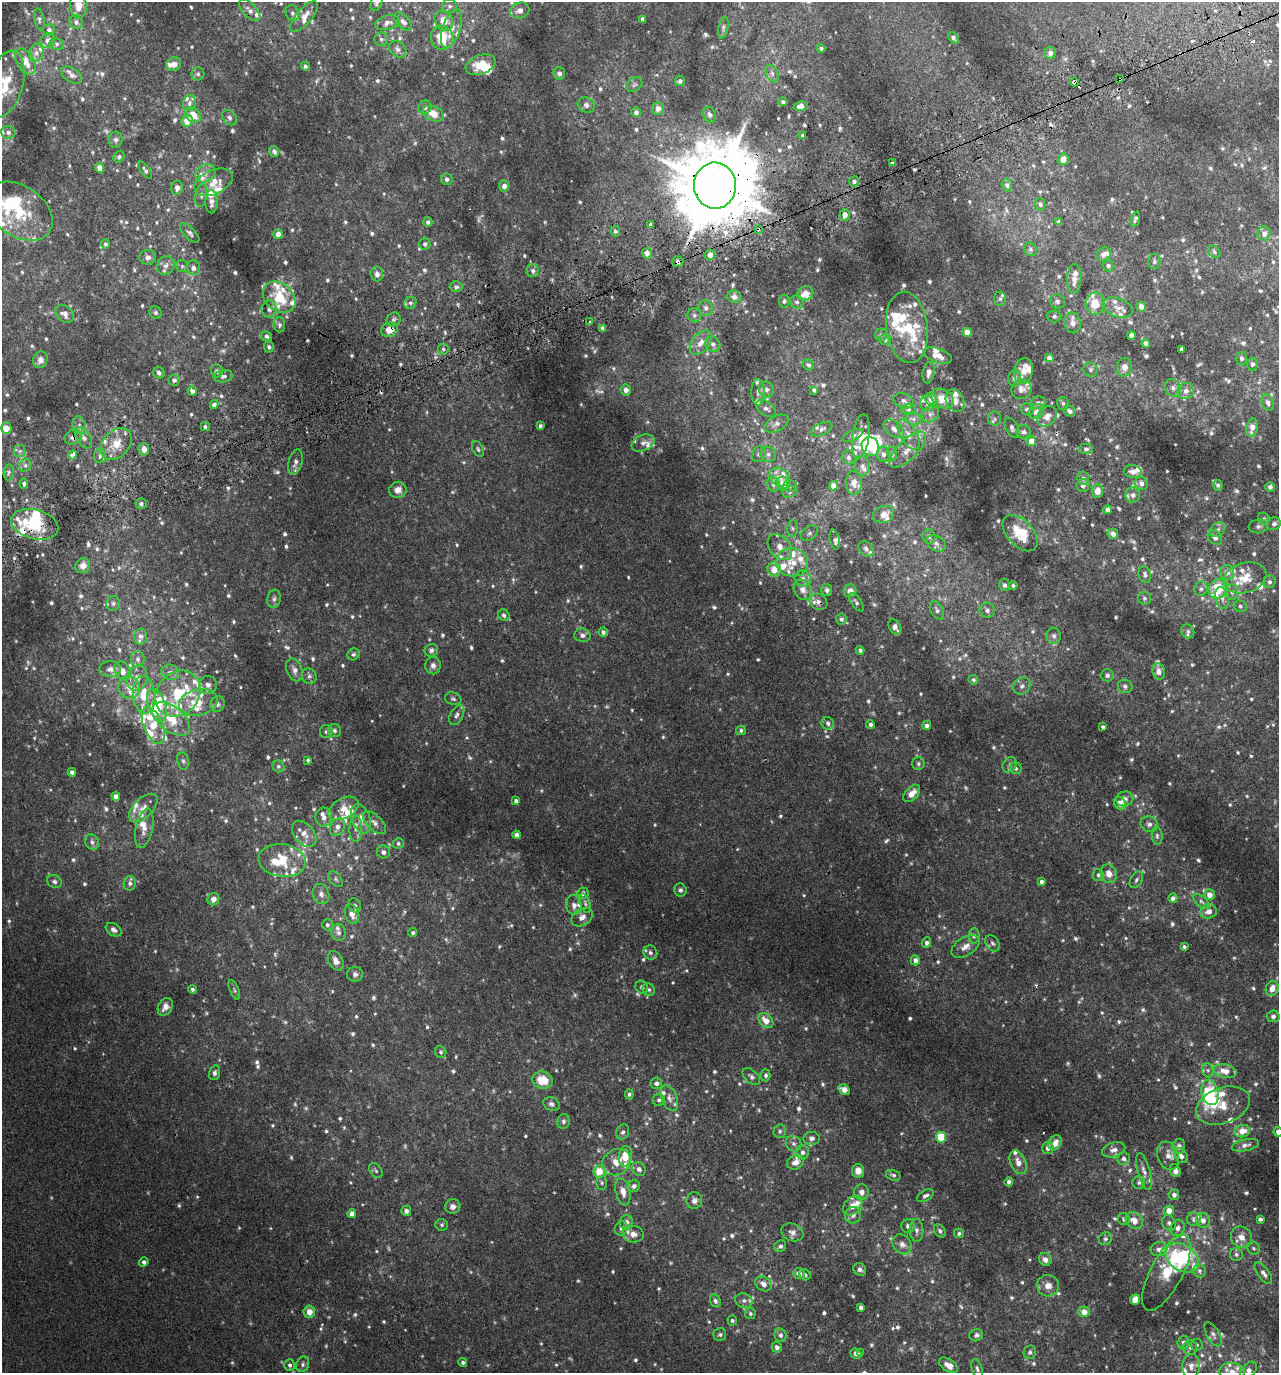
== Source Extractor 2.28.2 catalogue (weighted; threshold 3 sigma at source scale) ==
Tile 10 of 4 x 4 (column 2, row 3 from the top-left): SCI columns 1455-2731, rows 1422-2792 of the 5407 x 5580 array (HDU 1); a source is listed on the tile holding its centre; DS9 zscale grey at full resolution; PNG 1281 x 1375 px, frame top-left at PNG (2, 2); each listed source drawn as its Kron ellipse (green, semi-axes under 4 px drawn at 4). Shown black and unused: <1% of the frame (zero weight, under 2 of 3 exposures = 3% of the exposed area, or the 3 px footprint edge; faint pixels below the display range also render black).
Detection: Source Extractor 2.28.2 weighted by HDU 2 'WHT'; one run over the whole footprint, this tile lists its part. Background 0.0208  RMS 0.0078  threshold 0.0349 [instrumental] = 3 sigma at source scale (4.5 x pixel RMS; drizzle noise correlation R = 1.50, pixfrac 1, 0.0396/0.0396 arcsec/px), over >= 5 px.
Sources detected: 1181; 47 too faint to see at this stretch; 8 inside a brighter object's white glare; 8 cosmic-ray / hot-pixel residue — neither listed nor drawn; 138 inside a brighter listed object's ellipse — not listed separately; of the other 980, all 500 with FLUX_AUTO >= 1.59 (the completeness limit of this list) listed and drawn (480 fainter detections not listed), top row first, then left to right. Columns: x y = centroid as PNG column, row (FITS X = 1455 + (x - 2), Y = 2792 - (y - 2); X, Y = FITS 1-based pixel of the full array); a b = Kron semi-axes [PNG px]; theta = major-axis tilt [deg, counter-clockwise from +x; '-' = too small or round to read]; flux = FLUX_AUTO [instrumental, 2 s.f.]
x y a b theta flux
376 2 9 5 73 2
78 6 13 8 -85 10
449 6 7 7 - 2.2
250 10 13 6 -46 4
520 10 10 8 16 4.1
292 13 8 6 -66 2.5
304 16 19 8 49 7.4
39 19 11 5 -78 1.9
643 19 4 3 - 2.5
444 21 10 8 -54 10
76 22 7 6 - 2.7
403 22 11 6 -46 3.7
387 23 12 7 15 3.9
723 27 11 5 80 2.1
452 28 20 9 70 8
49 30 6 6 - 2.3
442 38 12 11 - 24
953 38 6 4 -56 2.7
381 39 7 7 - 2
48 40 8 6 52 4.1
57 44 7 5 -14 2
821 48 4 4 - 1.6
398 49 9 7 -39 3.2
36 53 9 7 72 4.3
1050 53 6 5 - 3.9
26 62 14 8 -61 11
174 64 8 6 28 4.7
481 65 15 9 20 18
305 66 4 4 - 1.8
559 73 6 5 - 3.4
198 74 6 6 - 1.9
772 74 9 6 -63 2.7
72 75 11 7 -33 3.8
1119 79 4 3 - 6.8
680 81 5 5 - 2.1
1074 82 4 4 - 19
5 84 34 17 74 27
634 85 8 6 36 2.1
783 102 4 4 - 2
189 103 8 6 75 2.6
586 105 9 7 -27 3.3
801 106 7 4 9 4.2
425 107 7 6 - 2.4
658 108 6 6 - 4.1
636 112 5 4 - 3
433 114 11 7 -22 11
193 115 9 6 -43 12
710 115 8 6 -68 2.5
229 118 8 6 -46 2.2
187 121 6 5 - 11
8 132 7 6 - 2.6
802 136 3 3 - 1.7
116 140 8 6 74 2.4
274 151 6 5 - 2.4
119 157 6 5 - 1.7
1063 159 6 5 - 7.3
892 163 4 3 - 1.9
100 168 5 4 - 6.7
145 170 10 4 -54 1.9
205 173 10 8 35 5.2
447 179 6 5 - 2.3
854 181 5 5 - 2.2
214 182 20 12 25 12
1007 185 6 5 - 2
504 186 5 5 - 4.1
715 186 23 21 -88 8900
177 188 7 6 - 4.1
201 195 11 6 82 2.7
211 202 11 6 -90 4
1040 204 6 5 - 2
19 211 37 25 -34 43
845 215 6 5 - 5.7
1135 219 8 4 75 1.8
428 222 5 4 - 2.2
1059 222 4 3 - 2.3
650 224 3 3 - 4.7
758 229 4 3 - 3.3
615 231 5 5 - 1.8
190 233 12 5 -44 2.5
1264 233 7 6 - 3.9
278 234 5 4 - 5.1
105 244 4 4 - 1.6
425 244 6 6 - 2
1030 249 7 6 - 2.1
1214 252 7 5 -49 1.6
647 253 5 5 - 5.3
1104 254 8 6 42 4.2
710 255 5 5 - 6.5
148 257 8 7 - 3.5
678 261 5 5 - 2.3
1154 262 8 6 79 1.9
166 266 10 8 57 3.9
182 266 6 6 - 1.7
1108 266 6 5 - 1.9
193 268 7 6 - 3.5
533 271 6 6 - 2.3
377 274 7 6 - 3.2
1074 279 15 7 87 6.3
456 287 6 5 - 2.2
805 293 8 7 - 7.2
279 297 18 13 -41 22
734 297 7 6 - 4.4
1000 299 7 6 - 1.8
784 301 6 5 - 1.8
1057 301 7 7 - 2.2
797 302 7 6 - 1.9
410 303 6 6 - 1.8
1095 304 11 9 86 15
1141 307 5 5 - 5
706 308 8 7 - 3.2
1118 308 15 9 -19 5.5
269 309 8 7 - 2.8
155 313 6 6 - 1.7
65 314 10 7 -42 4.9
694 315 7 6 - 2.1
1054 316 7 6 - 2
394 319 7 6 - 1.9
590 322 3 3 - 3.2
1073 323 10 8 -78 4.7
279 325 7 6 - 1.8
907 327 36 21 -83 35
603 328 4 4 - 2.3
389 330 8 7 - 9.7
967 332 4 4 - 8.2
881 335 6 6 - 1.7
1131 335 4 4 - 4.4
266 336 6 5 - 1.8
885 339 6 5 - 2.3
701 343 14 8 53 7
1146 343 4 4 - 2.7
713 344 8 7 - 2.9
269 347 5 5 - 1.9
443 349 5 5 - 1.7
1182 349 4 3 - 3.1
938 355 15 7 -21 7.1
1049 358 4 4 - 4.3
1241 358 6 5 - 2
40 360 8 7 - 4
1252 364 6 5 - 2.3
808 365 6 5 - 1.9
1124 367 9 7 88 5.4
1091 369 7 7 - 2.3
217 371 6 6 - 2
1024 371 13 9 80 8.3
159 373 6 5 - 2.7
929 373 11 5 79 4.1
223 376 9 6 7 2.7
1015 378 9 6 87 2.8
174 380 6 5 - 2.3
1173 388 9 7 -55 3.2
1021 389 10 9 - 4.7
626 390 5 5 - 4.8
766 390 8 7 - 3.5
814 390 4 4 - 2.1
192 391 4 4 - 3.5
1186 391 8 8 - 4
758 392 13 6 -89 3.8
942 398 12 9 -34 11
931 399 6 6 - 6.2
903 401 10 7 -20 3.1
955 401 12 8 -63 7.3
1268 402 9 5 -72 2.5
1038 403 7 6 - 3.1
1063 403 6 5 - 1.8
927 404 8 7 - 2.9
214 405 4 4 - 3.8
766 409 11 6 -35 3.4
908 409 7 5 1 1.9
1027 410 6 6 - 2.8
1069 411 6 5 - 2.2
1036 412 8 7 - 4.2
930 414 9 7 36 3.3
1047 416 11 8 45 5.2
913 419 8 6 -21 2.4
995 419 7 6 - 2
777 424 13 7 28 4.3
79 425 9 6 -77 2.9
205 426 4 4 - 1.8
540 426 4 3 - 1.8
1252 427 9 5 78 6.5
6 428 6 5 - 9
1012 428 10 6 -65 2.9
822 429 11 6 26 2.6
894 429 12 7 -39 4.9
1023 432 7 6 - 2.4
853 435 11 5 25 2
909 435 16 8 -60 6.3
861 436 22 8 82 15
73 437 8 7 - 3.8
84 438 12 6 -58 3.9
1031 441 5 5 - 9.6
643 443 12 8 22 3.8
116 444 18 13 47 15
870 446 10 8 -57 17
144 449 6 5 - 5.7
478 449 8 5 -61 1.7
1086 449 7 5 0 1.8
908 450 24 10 44 8.8
20 451 6 6 - 1.8
759 454 8 6 66 2.5
768 454 8 7 - 2.7
883 454 8 6 -81 3.2
892 454 7 4 -82 1.7
72 455 4 4 - 8.3
100 456 7 6 - 2
849 457 7 6 - 2.3
295 462 13 7 75 4
25 465 6 5 - 1.9
862 466 10 7 -88 3
9 472 8 5 82 1.8
1133 472 9 6 -9 4.9
779 477 10 8 -41 6.4
1083 478 7 6 - 2.7
854 483 12 8 -88 5.7
1141 483 7 6 - 3.9
24 484 5 4 - 1.7
773 484 8 6 -74 2.4
783 484 7 6 - 11
1083 485 6 6 - 2.9
1218 485 5 4 - 2
790 486 7 5 -1 1.6
833 486 4 4 - 6.9
1270 487 5 4 - 2.8
398 490 8 8 - 5.6
1097 491 6 5 - 7.8
790 492 7 5 24 2.1
1133 495 7 7 - 3.3
141 504 5 5 - 2.1
1108 510 4 4 - 3.9
883 514 11 8 20 5.7
1264 519 6 5 - 1.6
35 524 24 14 -15 35
1274 524 7 6 - 2.7
1258 526 10 7 7 2.6
793 528 8 5 85 1.8
1218 530 8 6 37 2.7
809 533 9 6 40 2.3
1020 533 22 13 -46 24
1113 534 5 5 - 4.1
929 537 7 6 - 1.9
1215 537 8 6 -50 4.3
835 540 10 5 -78 2.2
936 543 10 7 -34 3.4
780 547 14 10 -51 8.1
866 549 9 6 -49 3.3
792 562 16 14 -11 13
83 566 8 7 - 5.5
774 569 7 6 - 9.4
1227 572 7 7 - 4.8
1145 575 8 6 -74 2.4
803 578 8 7 - 3.4
1245 578 22 15 16 17
1270 582 6 6 - 2
1005 585 6 5 - 2.3
1013 585 4 4 - 1.7
1201 589 7 6 - 2.3
1218 589 10 8 50 34
803 590 10 8 -63 5.3
827 590 6 5 - 2.4
850 591 6 6 - 5.2
1232 592 8 6 89 2.6
1144 598 6 6 - 2
1222 598 11 6 -75 3.8
274 599 9 6 79 2.5
818 602 9 7 -32 3.3
856 602 10 5 -56 2
113 603 7 6 - 2.3
1240 606 6 5 - 1.8
937 610 10 6 -64 2.7
987 610 8 7 - 3
504 615 6 5 - 2.1
841 619 5 5 - 2.3
895 627 8 5 -60 3.8
1188 631 7 6 - 1.9
603 632 5 4 - 2.6
582 635 8 6 -8 3
140 636 8 6 86 3.6
1054 636 8 7 - 2.4
431 650 7 6 - 2.3
860 650 4 4 - 1.8
353 654 6 5 - 1.7
138 659 8 7 - 2.8
433 665 9 8 - 3.4
110 669 11 8 0 4.2
294 670 12 7 -69 4
123 671 10 7 -66 5.9
1158 671 8 6 -80 5
170 672 9 7 -22 3.5
1107 675 6 6 - 2
309 676 8 7 - 2.1
137 678 13 10 72 6
973 680 5 4 - 1.7
208 685 9 8 - 3.3
1022 686 9 8 - 3
1125 686 7 6 - 2
129 687 11 10 - 7.7
178 694 24 21 48 34
144 695 19 11 -85 17
453 699 8 6 -19 1.8
198 702 20 13 14 19
217 704 8 7 - 3.3
157 705 17 8 -71 26
457 715 10 6 62 2.7
171 719 22 12 -38 21
828 723 6 6 - 2.6
153 725 20 9 -67 19
870 725 4 4 - 1.9
927 725 4 4 - 3.4
1103 727 4 4 - 1.7
334 730 6 6 - 2.1
741 730 5 4 - 1.6
326 732 6 6 - 1.8
308 760 4 3 - 1.7
183 761 9 6 -78 2.2
918 764 6 6 - 1.6
1010 765 8 6 55 2.2
278 766 6 5 - 1.7
1016 768 6 5 - 1.8
72 772 4 4 - 2.5
912 793 10 6 47 6.3
116 796 4 4 - 3.1
1125 799 9 7 12 3.6
516 801 4 4 - 2.8
1120 803 6 5 - 8.4
143 808 18 9 45 7.2
344 808 16 10 29 8
324 817 9 8 - 4.2
361 819 15 9 -69 9.6
375 823 14 7 -44 4.2
1149 824 9 7 -22 3.1
337 827 9 7 65 4.5
144 828 20 8 78 7.6
356 829 13 6 88 4
304 834 15 10 -49 7.2
517 835 4 4 - 3.4
1157 836 9 5 -84 1.8
92 842 8 6 -65 3
398 844 5 5 - 1.6
383 852 6 6 - 2.9
282 860 24 16 -7 27
1109 874 9 8 - 6.8
1098 875 6 5 - 1.9
336 879 9 5 -53 2.1
1136 880 9 6 60 2.1
54 882 7 6 - 2.2
1041 882 4 3 - 2.4
130 883 7 6 - 2.4
680 890 7 6 - 1.9
583 893 6 5 - 2.8
321 894 10 8 -73 4.2
1210 895 5 5 - 6.3
1173 898 5 4 - 3
213 899 6 6 - 4.5
1201 901 9 5 -41 2.1
585 903 10 5 -72 1.9
355 905 7 6 - 2.3
574 905 10 7 -84 4.6
1209 911 8 7 - 5.5
352 914 10 7 -71 7
582 917 11 8 36 4.7
327 925 6 5 - 2
114 930 8 6 -32 2.9
339 933 8 7 - 3.3
413 933 4 4 - 1.7
974 936 7 5 89 2.1
927 943 5 4 - 2.5
992 943 9 6 -55 2.3
965 946 15 9 32 6.1
1184 947 4 3 - 1.7
650 953 7 6 - 2.5
915 960 5 4 - 3.7
336 961 10 7 -63 5.3
355 974 8 7 - 3
642 987 7 6 - 2.3
192 989 4 4 - 1.7
1272 989 7 6 - 7.7
234 990 10 4 -67 1.6
649 990 6 6 - 1.8
165 1007 9 7 59 5.1
1273 1016 6 6 - 2.3
766 1021 8 6 -44 8.8
441 1052 6 5 - 1.6
1208 1070 7 5 -69 2.2
1225 1071 11 6 -11 9.7
214 1073 7 5 75 2.4
766 1075 6 5 - 2
751 1077 10 6 -43 2.6
542 1080 10 8 -15 15
656 1083 6 6 - 2.8
844 1089 6 4 -29 5.8
1210 1093 13 8 -76 24
629 1094 5 4 - 1.7
669 1098 14 7 -68 4.2
659 1100 6 6 - 1.9
551 1104 8 6 -23 2.4
1223 1106 28 18 20 16
563 1121 7 6 - 2.1
780 1131 7 6 - 1.6
1242 1131 8 6 17 9.4
623 1132 8 6 67 2.3
1278 1132 4 4 - 3.3
941 1137 5 5 - 26
812 1138 8 6 3 3.1
1055 1143 8 6 58 6.3
794 1144 8 7 - 2.4
1245 1145 14 5 12 3.5
1179 1146 7 6 - 2.6
1048 1148 6 5 - 3.6
1114 1150 12 7 17 3.9
803 1152 7 6 - 2.8
625 1156 10 6 81 15
1168 1156 14 10 -71 6.8
1181 1156 8 6 -55 3.6
1123 1158 6 6 - 2.2
616 1162 15 12 34 9.2
796 1162 9 7 27 5.6
1018 1162 12 7 -66 6.2
639 1169 7 6 - 2.7
376 1171 8 5 -52 1.6
599 1171 6 6 - 17
858 1171 7 6 - 5.6
1175 1171 6 5 - 3.6
1144 1172 19 6 -75 4.7
893 1175 7 5 -18 1.9
1009 1182 4 4 - 2.3
602 1183 7 5 -88 1.6
1139 1183 6 6 - 1.9
634 1186 6 6 - 2.9
623 1192 14 7 -76 5.9
862 1192 8 7 - 3.9
1174 1195 5 5 - 3.4
925 1196 9 5 28 2.3
694 1201 8 8 - 3.3
853 1206 11 8 46 6.5
453 1207 7 7 - 3.8
406 1211 5 5 - 2.6
1169 1211 5 5 - 8.4
352 1214 4 4 - 5.2
853 1215 8 8 - 3.3
1124 1219 6 6 - 2.7
1194 1219 7 7 - 2.9
1260 1219 4 4 - 2
1203 1220 7 7 - 4.7
1134 1221 9 7 -42 7.2
626 1222 7 6 - 4.6
1169 1223 8 6 -56 2.1
442 1225 6 6 - 1.6
908 1226 7 6 - 3.5
621 1228 7 6 - 2.2
1178 1228 8 7 - 3.1
917 1230 11 7 -88 3.5
940 1231 7 5 -52 1.9
792 1232 11 8 -22 4
959 1233 5 5 - 1.7
633 1234 10 8 -10 5.8
1241 1237 11 10 - 6.5
1105 1239 7 6 - 1.9
902 1244 11 8 -51 4.2
780 1246 6 5 - 2.2
1253 1248 7 6 - 1.7
1159 1249 8 7 - 3.7
1236 1254 6 6 - 2.1
1182 1258 18 13 -35 48
1045 1259 7 6 - 4.2
144 1262 5 4 - 2.4
860 1269 7 6 - 2.4
1199 1271 7 6 - 1.9
1166 1273 42 16 62 41
1263 1273 12 5 -54 3.4
799 1274 6 5 - 5.2
805 1275 6 5 - 1.7
763 1284 9 7 -31 4.1
1048 1286 11 10 - 6
1135 1300 5 5 - 7
715 1301 7 5 -59 2
744 1301 9 7 -24 2.7
861 1308 4 4 - 3
309 1312 6 5 - 6.6
1084 1312 5 5 - 7.7
750 1313 5 5 - 1.6
732 1320 5 5 - 1.6
720 1334 6 6 - 1.6
1213 1334 13 6 -61 3.1
781 1335 7 6 - 2.6
976 1335 7 6 - 2
1183 1342 6 5 - 2.5
1197 1345 6 6 - 1.7
777 1347 5 5 - 2.4
1190 1347 7 7 - 2.6
1030 1352 7 6 - 2
860 1353 4 3 - 2.9
856 1354 5 5 - 2.7
463 1362 4 4 - 1.8
303 1364 8 6 71 2.2
290 1365 6 5 - 2.2
948 1365 11 6 -34 6
1191 1366 12 9 87 5.4
977 1369 10 5 -71 2.2
1248 1370 10 6 49 4.9
1232 1371 13 8 -4 7.1
Overlapping masked pixels (flux is a lower limit): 9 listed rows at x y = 1119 79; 1074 82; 715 186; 758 229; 678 261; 389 330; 73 437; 35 524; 818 602
Isophote crosses this tile's border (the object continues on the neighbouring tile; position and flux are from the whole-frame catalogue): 6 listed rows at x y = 376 2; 78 6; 5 84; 1278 1132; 1248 1370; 1232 1371